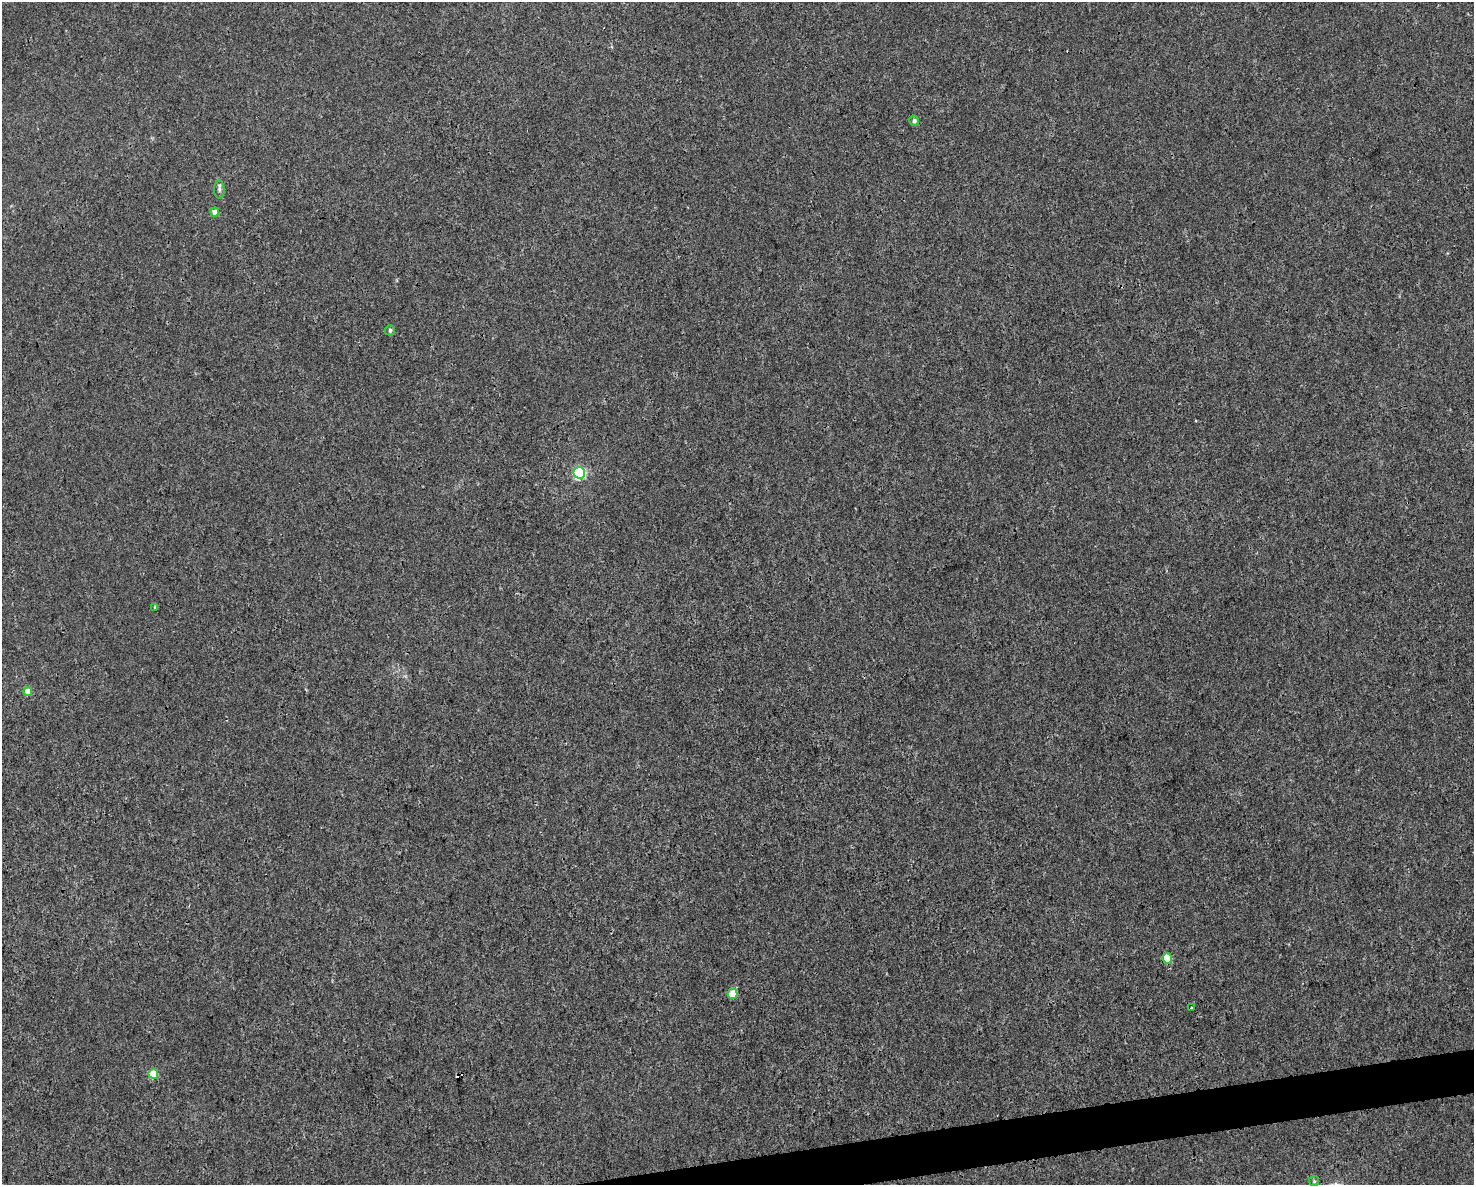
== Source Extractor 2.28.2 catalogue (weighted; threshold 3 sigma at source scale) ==
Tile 5 of 3 x 4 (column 2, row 2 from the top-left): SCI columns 1536-3007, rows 2368-3550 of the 4497 x 4734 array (HDU 1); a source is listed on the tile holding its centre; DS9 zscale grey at full resolution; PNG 1476 x 1187 px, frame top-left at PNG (2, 2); each listed source drawn as its Kron ellipse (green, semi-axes under 4 px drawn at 4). Shown black and unused: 2% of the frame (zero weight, under 3 of 4 exposures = <1% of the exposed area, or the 3 px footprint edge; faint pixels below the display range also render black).
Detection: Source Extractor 2.28.2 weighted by HDU 2 'WHT'; one run over the whole footprint, this tile lists its part. Background 0.00208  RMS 0.002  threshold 0.00921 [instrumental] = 3 sigma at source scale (4.5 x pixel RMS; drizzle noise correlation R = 1.50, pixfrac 1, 0.0396/0.0396 arcsec/px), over >= 5 px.
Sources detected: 14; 2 cosmic-ray / hot-pixel residue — neither listed nor drawn; the other 12 listed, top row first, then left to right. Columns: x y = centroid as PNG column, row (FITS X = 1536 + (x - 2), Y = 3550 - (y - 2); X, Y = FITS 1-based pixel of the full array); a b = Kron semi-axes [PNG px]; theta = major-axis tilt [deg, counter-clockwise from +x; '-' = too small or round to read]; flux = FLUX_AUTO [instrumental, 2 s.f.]
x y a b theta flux
914 121 5 5 - 0.58
219 189 9 5 -89 0.63
215 212 4 4 - 1.7
390 330 5 5 - 0.55
579 473 6 5 - 25
155 607 4 3 - 0.36
28 691 4 4 - 2.7
1167 958 5 4 - 5
732 994 5 5 - 3.8
1191 1008 3 2 - 0.94
153 1074 5 5 - 5.5
1314 1181 5 5 - 0.29